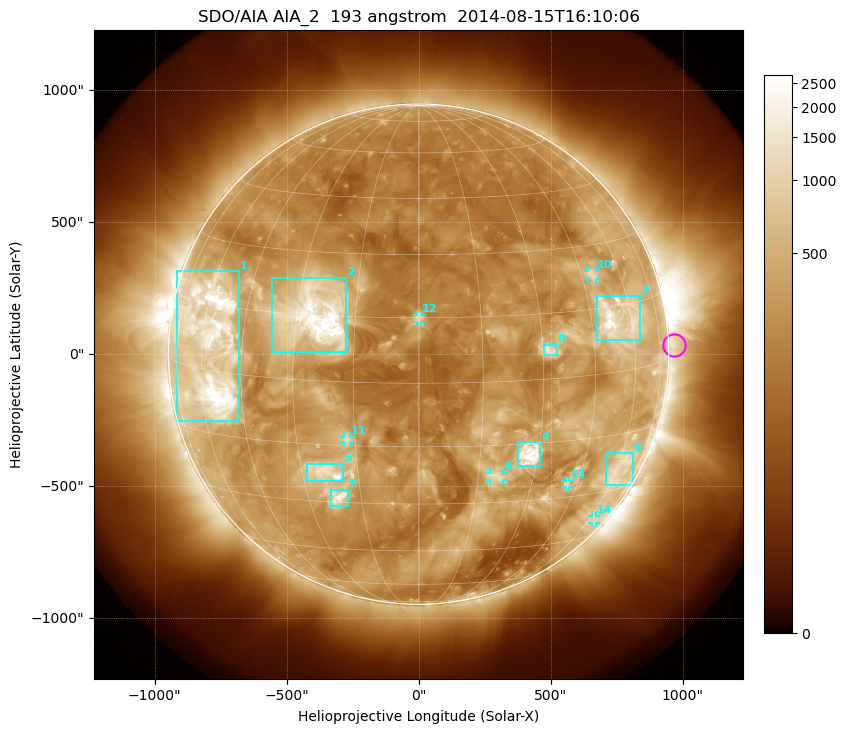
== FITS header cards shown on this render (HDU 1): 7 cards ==
TELESCOP= 'SDO/AIA'
INSTRUME= 'AIA_2'
WAVELNTH=                  193
WAVEUNIT= 'angstrom'
DATE-OBS= '2014-08-15T16:10:06.84'
CTYPE1  = 'HPLN-TAN'
CTYPE2  = 'HPLT-TAN'

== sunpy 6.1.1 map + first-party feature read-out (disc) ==
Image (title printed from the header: SDO/AIA AIA_2  193 angstrom  2014-08-15T16:10:06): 1024 x 1024 px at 2.4 arcsec/px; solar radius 948 arcsec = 395 px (full disc in frame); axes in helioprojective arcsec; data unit not stated in the header (colour bar unlabelled)
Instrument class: DISC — disc imager (sunpy class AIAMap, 193 A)
Bright regions (active regions / flare kernels): reference = the median radial profile (limb darkening/brightening removed); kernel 9 px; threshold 5 sigma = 680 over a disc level ~266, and >= 1.15x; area >= 12 px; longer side >= 9 px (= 22 arcsec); searched inside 0.97 R_sun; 14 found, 14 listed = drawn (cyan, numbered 1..; 6 of them under ~33 arcsec drawn as corner ticks so the feature stays visible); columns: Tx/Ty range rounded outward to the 5 arcsec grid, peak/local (2 s.f.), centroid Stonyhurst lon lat
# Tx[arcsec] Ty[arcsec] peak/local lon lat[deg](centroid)
1 -920..-680 -255..315 12 -56 +6
2 -555..-270 10..290 16 -25 +15
3 675..840 55..220 9.1 +54 +12
4 375..460 -425..-330 12 +28 -18
5 -425..-285 -480..-415 6.8 -23 -22
6 710..810 -495..-375 4.1 +61 -24
7 -330..-265 -575..-515 8.2 -21 -29
8 475..525 -5..35 5.4 +32 +7
9 265..325 -480..-445 3.9 +20 -23
10 640..675 285..320 4.3 +49 +23
11 -280..-260 -335..-310 4.2 -17 -14
12 -5..10 120..150 6.1 +0 +15
13 555..570 -505..-480 4.2 +41 -26
14 655..675 -640..-610 3 +64 -39
Off-limb structures (1.02-1.3 R_sun): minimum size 162 px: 2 found; the strongest spans PA ~225..305 deg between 1.02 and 1.3 R_sun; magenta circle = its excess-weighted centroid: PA ~270 deg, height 1.02 R_sun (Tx ~970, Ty ~35 arcsec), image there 2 x the reference